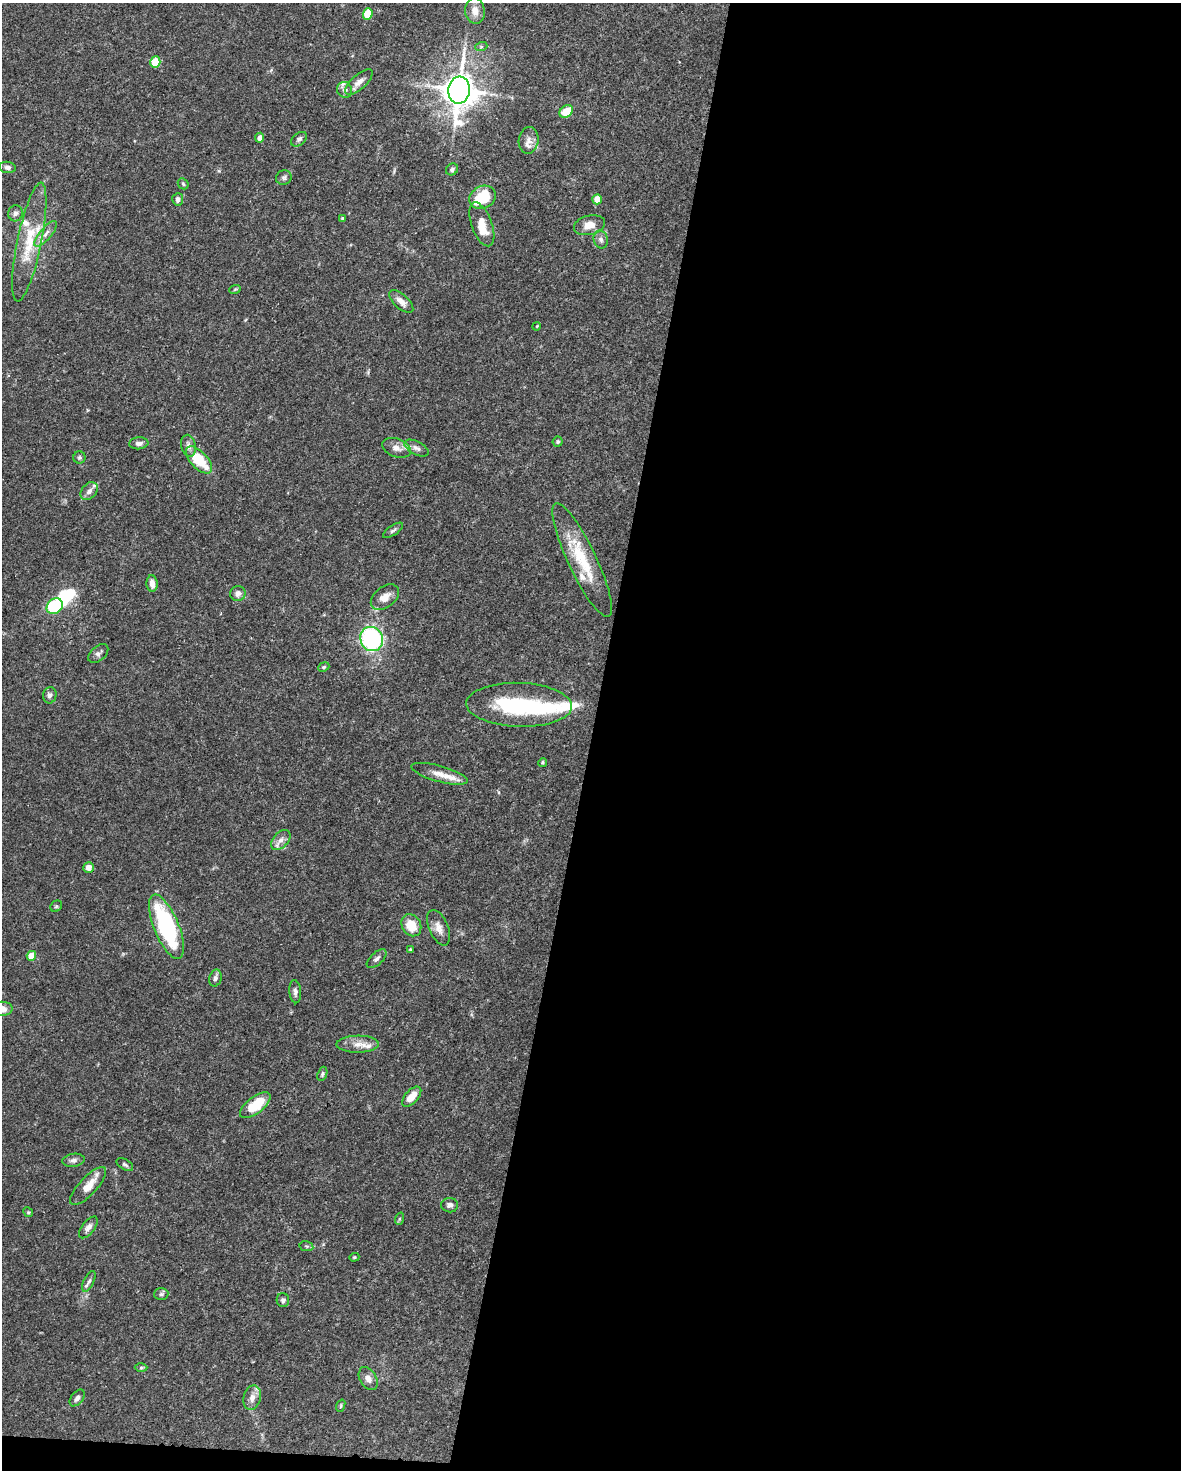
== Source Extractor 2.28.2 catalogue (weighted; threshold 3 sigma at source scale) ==
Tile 12 of 4 x 3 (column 4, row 3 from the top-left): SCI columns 3538-4716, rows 224-1691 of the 4717 x 4738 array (HDU 1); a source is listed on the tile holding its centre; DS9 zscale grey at full resolution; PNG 1183 x 1472 px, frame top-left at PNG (2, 3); each listed source drawn as its Kron ellipse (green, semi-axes under 4 px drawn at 4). Shown black and unused: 51% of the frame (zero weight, under 3 of 5 exposures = <1% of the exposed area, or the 3 px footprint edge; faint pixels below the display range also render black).
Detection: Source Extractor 2.28.2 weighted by HDU 2 'WHT'; one run over the whole footprint, this tile lists its part. Background 0.0443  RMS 0.0016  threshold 0.00739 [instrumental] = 3 sigma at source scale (4.5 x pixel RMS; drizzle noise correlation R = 1.50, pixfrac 1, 0.05/0.05 arcsec/px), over >= 5 px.
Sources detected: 94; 2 inside a brighter object's white glare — neither listed nor drawn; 10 inside a brighter listed object's ellipse — not listed separately; the other 82 listed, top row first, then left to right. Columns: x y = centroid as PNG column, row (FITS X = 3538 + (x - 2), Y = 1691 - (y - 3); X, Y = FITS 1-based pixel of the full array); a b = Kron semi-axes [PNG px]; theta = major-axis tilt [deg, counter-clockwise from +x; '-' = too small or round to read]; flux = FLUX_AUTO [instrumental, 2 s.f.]
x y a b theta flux
475 11 13 10 -82 1.6
368 14 6 5 - 5.4
481 47 6 4 18 0.24
155 62 6 5 - 6
359 82 17 7 42 1.1
345 90 8 7 - 0.65
459 90 13 11 85 260
566 111 7 5 41 2.9
260 138 5 4 - 0.84
299 139 9 6 39 0.45
529 140 13 10 81 1.2
8 167 8 5 -8 0.49
452 169 6 5 - 0.41
284 178 8 7 - 0.42
183 184 6 5 - 0.23
483 197 14 11 27 5
178 199 6 5 - 0.67
597 199 5 4 - 1.9
15 213 8 7 - 0.51
342 218 3 3 - 0.21
482 224 23 10 -70 2.4
589 225 16 9 13 1.7
46 234 16 6 50 0.98
601 239 9 7 -77 0.64
29 242 60 12 78 6.5
235 289 6 3 19 0.18
401 301 15 7 -42 1.1
537 326 4 3 - 0.14
558 442 5 5 - 0.25
139 443 9 6 6 0.64
188 446 11 7 -78 0.77
396 448 15 9 -21 1.2
417 448 13 6 -27 0.72
79 457 6 6 - 0.32
199 460 17 8 -47 5.9
89 491 10 7 48 0.8
393 530 11 5 33 0.39
582 560 62 14 -65 7.3
152 583 8 5 -86 1.1
238 593 7 7 - 0.76
385 597 16 10 38 1.5
55 606 9 7 36 10
372 639 12 11 - 22
98 653 12 7 41 0.62
324 667 6 4 23 0.23
50 695 8 6 78 0.59
519 705 53 22 -2 15
543 762 4 4 - 0.21
439 774 29 8 -15 1.8
281 840 12 7 47 0.88
89 867 5 5 - 1.2
56 906 6 5 - 0.26
411 925 11 9 -59 3
166 927 34 12 -68 20
439 928 19 9 -67 1.3
410 949 4 4 - 0.15
31 956 5 4 - 2.2
377 959 12 6 42 0.53
215 978 8 6 76 0.51
295 992 12 6 -86 0.58
2 1009 11 7 1 1.3
358 1044 21 8 1 1.6
322 1074 7 4 70 0.28
412 1097 12 6 47 2
255 1105 18 8 37 4.9
74 1160 11 6 8 0.59
125 1165 9 5 -31 0.34
88 1186 24 9 47 2.4
450 1205 8 7 - 0.58
28 1212 5 4 - 0.18
399 1219 6 4 71 0.2
88 1227 13 6 52 0.74
306 1246 7 5 -12 0.27
354 1257 5 4 - 0.2
89 1281 11 5 63 0.5
161 1294 7 6 - 0.35
283 1300 7 6 - 0.39
141 1368 6 4 1 0.25
368 1379 12 8 -60 0.94
77 1398 9 6 51 0.55
252 1398 12 8 75 1.2
341 1406 6 4 71 0.2
Isophote crosses this tile's border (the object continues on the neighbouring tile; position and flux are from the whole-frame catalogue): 1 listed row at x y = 2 1009